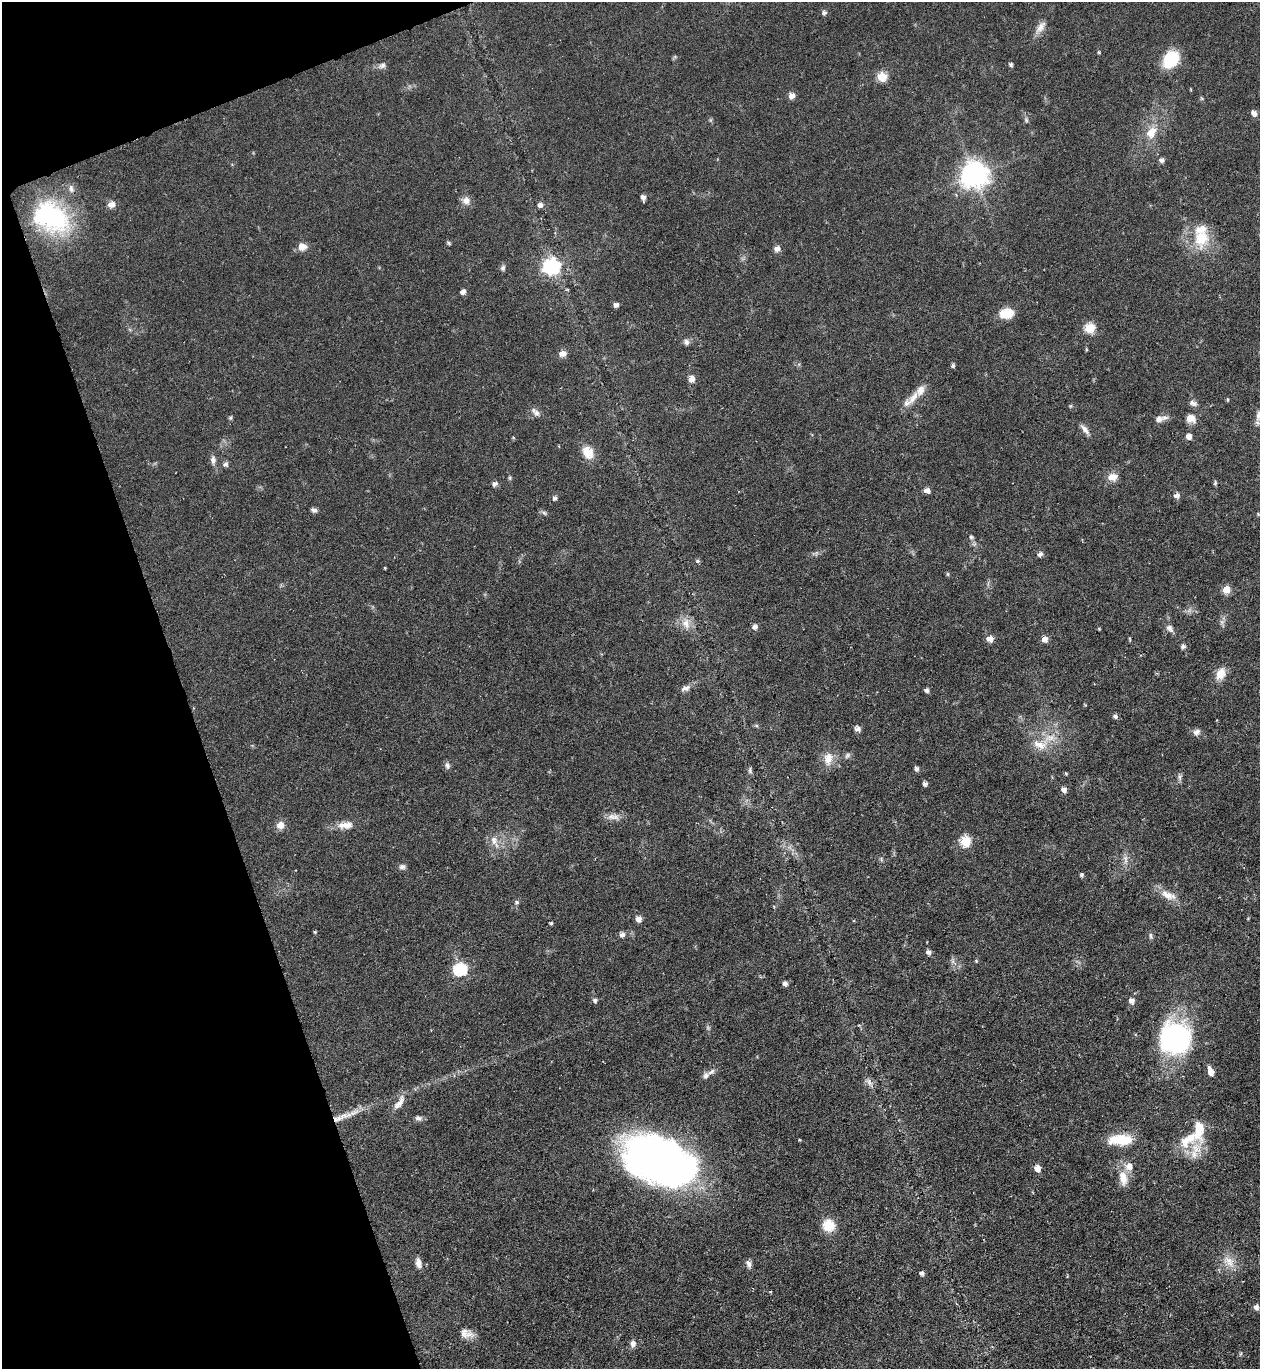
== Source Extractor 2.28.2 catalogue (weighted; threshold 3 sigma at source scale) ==
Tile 5 of 4 x 4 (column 1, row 2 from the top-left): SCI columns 149-1406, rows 2737-4103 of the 5460 x 5473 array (HDU 1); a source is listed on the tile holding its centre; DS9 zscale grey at full resolution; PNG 1262 x 1371 px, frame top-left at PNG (2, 2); no overlay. Shown black and unused: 17% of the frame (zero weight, under 4 of 8 exposures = <1% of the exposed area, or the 3 px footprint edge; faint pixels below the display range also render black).
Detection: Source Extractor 2.28.2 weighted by HDU 2 'WHT'; one run over the whole footprint, this tile lists its part. Background 0.0583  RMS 0.0049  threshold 0.02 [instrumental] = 3 sigma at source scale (4.09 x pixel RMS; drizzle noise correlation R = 1.36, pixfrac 0.8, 0.05/0.05 arcsec/px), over >= 5 px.
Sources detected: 137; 1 long thin detection or spike segment (spike, bleed or trail) — not listed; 8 inside a brighter listed object's ellipse — not listed separately; the other 128 listed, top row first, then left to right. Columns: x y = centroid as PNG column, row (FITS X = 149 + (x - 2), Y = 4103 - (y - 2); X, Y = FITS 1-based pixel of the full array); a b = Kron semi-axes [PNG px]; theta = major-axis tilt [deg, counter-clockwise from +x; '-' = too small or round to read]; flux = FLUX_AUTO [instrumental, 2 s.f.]
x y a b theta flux
824 12 6 5 - 1.1
1041 27 20 8 56 3.6
1099 52 5 4 - 0.54
1171 59 19 14 49 18
1011 64 5 5 - 0.86
382 65 10 7 25 1.7
882 77 7 6 - 12
792 96 7 6 - 3
1201 98 6 4 -70 0.57
1254 113 7 6 - 2.1
1026 120 7 4 -46 0.81
1151 133 16 11 55 6.8
1162 160 7 5 -7 1.3
974 175 11 10 - 240
71 188 11 5 -81 1.7
643 198 7 4 -83 1.7
466 200 11 10 - 2.8
111 204 7 5 13 4.1
540 205 6 6 - 1.6
46 216 22 14 -21 100
1201 238 27 22 89 16
449 243 6 4 -29 0.69
302 247 10 10 - 3.6
777 248 7 6 - 2.3
551 266 9 8 - 58
503 268 8 6 62 1.2
463 292 6 5 - 1.8
616 305 5 5 - 1.5
1007 314 14 9 5 10
1090 328 8 7 - 11
686 342 8 7 - 1.6
562 353 7 5 13 4.2
953 366 6 5 - 0.77
691 379 6 6 - 3.5
913 397 26 9 53 6.3
1193 403 10 6 -24 1.7
1070 406 6 3 71 0.49
536 412 14 7 -47 2.2
1259 416 13 8 88 2.7
230 418 6 4 18 0.65
1191 418 12 10 -12 3.6
1159 419 10 9 - 2.6
1085 429 17 6 -51 2.4
1189 436 6 6 - 2.6
513 437 5 3 - 0.4
588 452 13 11 -54 8.1
213 460 11 7 -89 2.1
225 464 6 6 - 1.4
1112 477 7 5 13 7.7
510 478 6 4 -89 0.64
1215 483 6 4 78 0.65
495 484 7 5 25 1.5
927 490 7 5 -5 2.5
1177 495 7 5 15 2
555 498 6 5 - 1.1
314 510 7 6 - 1.3
544 513 7 5 -43 0.92
1258 514 5 3 - 0.41
971 537 6 5 - 0.92
1040 554 7 5 29 1.6
697 561 5 4 - 0.83
385 568 3 2 - 0.43
948 574 5 4 - 0.62
1226 589 7 6 - 6.5
686 624 16 11 -79 4.8
755 627 7 6 - 1.7
1170 628 11 7 -49 2.3
990 639 7 5 -6 3.8
1045 639 6 6 - 2.8
1130 639 5 3 - 0.48
1183 646 7 5 10 1.2
1220 674 16 11 64 5.3
685 688 12 7 15 2.1
926 690 5 5 - 1.2
1115 716 6 5 - 1.3
857 729 7 6 - 2
1196 732 9 8 - 2
1040 745 23 12 -11 8.1
847 755 9 5 46 1.2
828 759 18 12 85 5.6
447 766 9 6 -82 1.5
916 769 6 6 - 1.1
750 770 9 4 90 0.87
1179 777 11 4 -85 1.2
925 784 6 5 - 1.3
1063 790 7 6 - 1.7
613 817 18 8 -5 3.5
280 825 10 10 - 3.2
345 825 19 8 4 5.3
494 840 13 9 -84 3.7
966 841 7 7 - 13
1125 859 14 5 -89 2.3
402 867 8 7 - 1.4
1082 874 5 4 - 0.92
1167 895 21 10 -28 5.8
517 902 6 5 - 0.87
638 919 6 6 - 2.5
551 923 5 4 - 0.57
315 932 4 3 - 0.5
622 935 8 6 29 1.7
1151 936 9 4 -79 0.94
928 952 7 6 - 1.4
976 961 4 4 - 0.46
460 969 8 7 - 28
785 984 7 5 -25 1.4
595 1000 6 6 - 1.1
1132 1001 8 7 - 2.1
1175 1038 22 22 - 110
1211 1072 7 6 - 3.4
706 1076 9 7 74 1.7
869 1082 12 6 -63 2
399 1103 22 8 55 4.2
418 1118 11 6 -1 1.4
1199 1129 30 12 -89 14
1120 1140 29 12 1 13
659 1161 73 42 -23 230
1037 1168 7 6 - 3.5
1123 1178 22 11 -79 6.5
829 1225 13 12 - 10
1229 1261 19 12 -40 6.3
419 1263 11 7 -79 2.8
749 1264 10 6 -66 1.7
922 1273 6 5 - 1.2
770 1292 4 3 - 0.38
1256 1307 6 6 - 1.6
466 1333 18 11 -15 4.1
633 1343 9 7 83 1.8
1240 1354 5 3 - 0.6
Isophote crosses this tile's border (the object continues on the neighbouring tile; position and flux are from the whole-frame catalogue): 1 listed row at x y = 1259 416